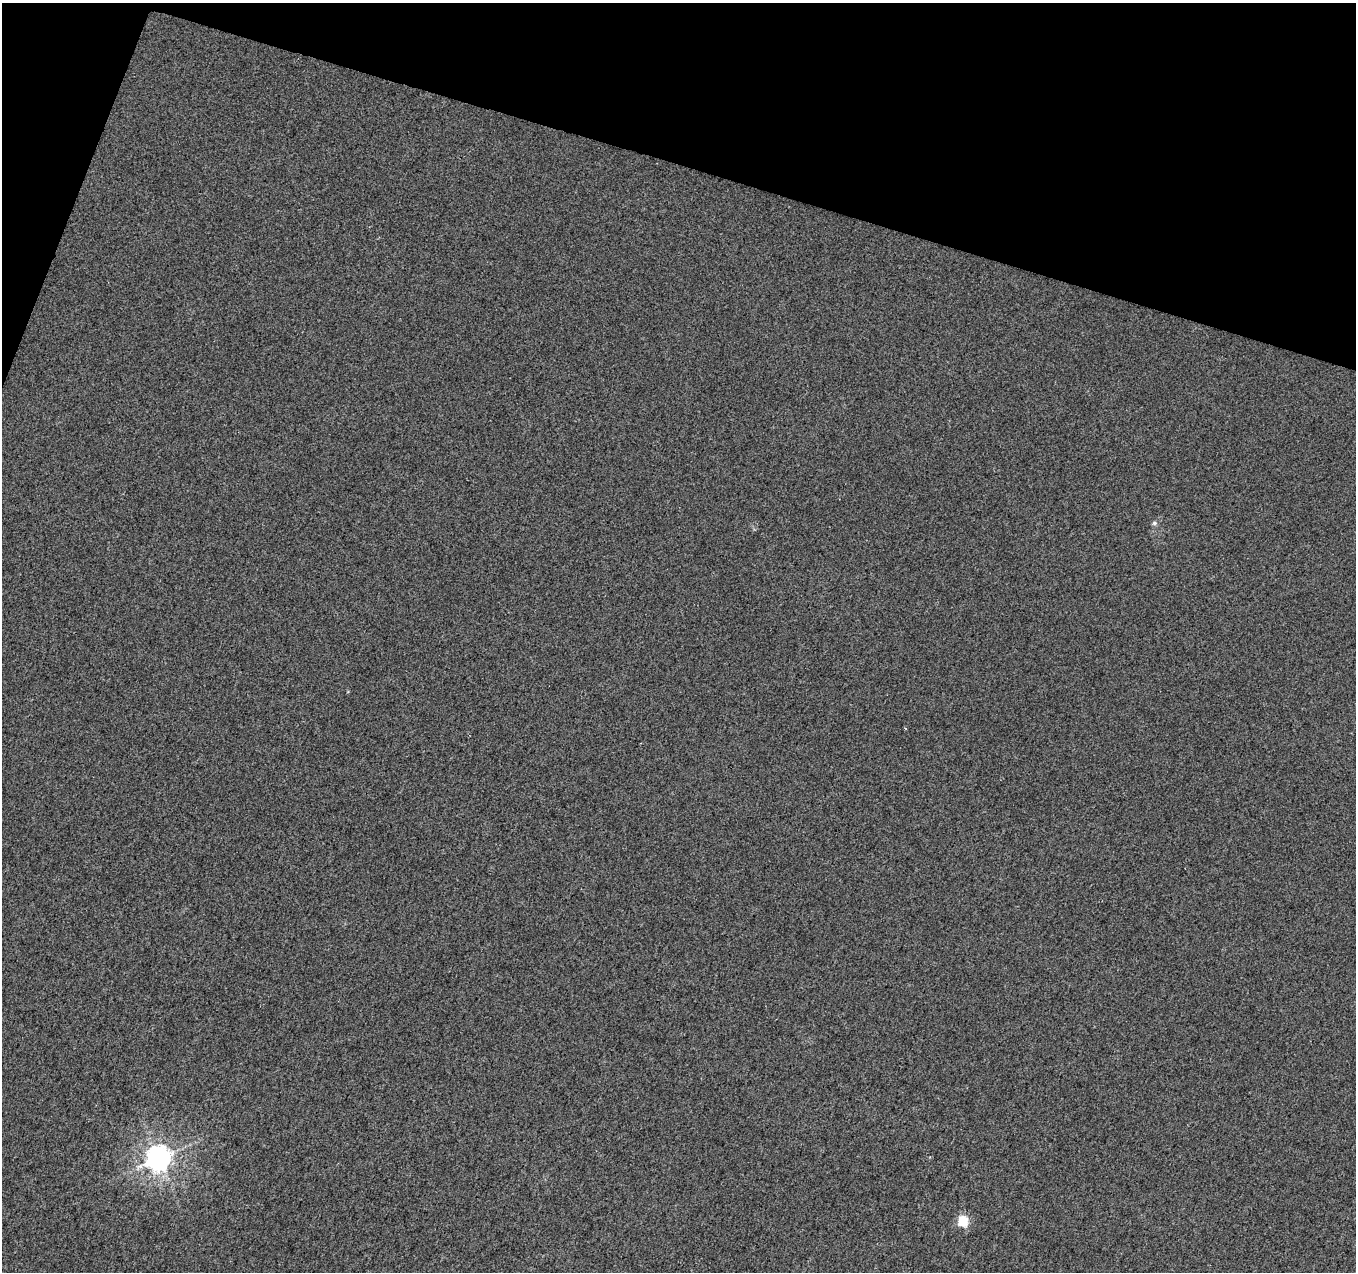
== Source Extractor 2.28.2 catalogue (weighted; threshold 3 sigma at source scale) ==
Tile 2 of 4 x 4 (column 2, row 1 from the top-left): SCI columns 1365-2718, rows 4025-5294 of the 5441 x 5596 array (HDU 1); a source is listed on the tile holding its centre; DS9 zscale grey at full resolution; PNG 1358 x 1274 px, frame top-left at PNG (2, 3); no overlay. Shown black and unused: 15% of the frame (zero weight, under 2 of 3 exposures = <1% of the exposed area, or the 3 px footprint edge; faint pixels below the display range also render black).
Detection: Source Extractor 2.28.2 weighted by HDU 2 'WHT'; one run over the whole footprint, this tile lists its part. Background 0.0146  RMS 0.01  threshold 0.0459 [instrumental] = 3 sigma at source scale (4.5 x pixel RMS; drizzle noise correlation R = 1.50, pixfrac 1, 0.0396/0.0396 arcsec/px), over >= 5 px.
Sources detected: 3; all 3 listed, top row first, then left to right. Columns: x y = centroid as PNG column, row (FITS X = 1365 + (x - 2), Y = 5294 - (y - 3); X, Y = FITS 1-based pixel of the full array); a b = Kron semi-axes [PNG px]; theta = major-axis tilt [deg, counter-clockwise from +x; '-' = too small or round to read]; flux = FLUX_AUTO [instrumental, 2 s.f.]
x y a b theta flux
1154 523 7 5 -1 2
159 1158 8 8 - 1100
963 1221 6 5 - 61